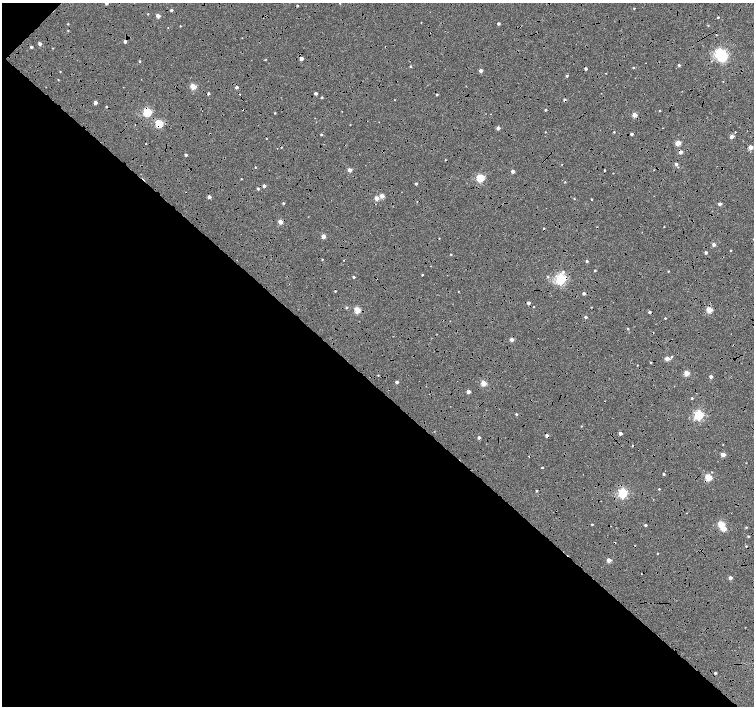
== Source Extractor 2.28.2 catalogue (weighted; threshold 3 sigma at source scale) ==
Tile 9 of 4 x 4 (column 1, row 3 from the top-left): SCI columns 8-1511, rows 1638-3045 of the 6025 x 6022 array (HDU 1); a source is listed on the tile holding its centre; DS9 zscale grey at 2 x 2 block average (1 PNG px = mean of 2 x 2 image px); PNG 756 x 708 px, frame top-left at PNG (2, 3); no overlay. Shown black and unused: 48% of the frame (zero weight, under 4 of 8 exposures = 5% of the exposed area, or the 3 px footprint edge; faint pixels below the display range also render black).
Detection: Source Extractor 2.28.2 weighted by HDU 2 'WHT'; one run over the whole footprint, this tile lists its part. Background 8.86e-04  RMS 0.0025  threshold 0.0102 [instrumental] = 3 sigma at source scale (4.09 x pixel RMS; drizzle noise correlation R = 1.36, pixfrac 0.8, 0.0396/0.0396 arcsec/px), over >= 5 px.
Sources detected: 165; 1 inside a brighter object's white glare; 26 cosmic-ray / hot-pixel residue — not listed; the other 138 listed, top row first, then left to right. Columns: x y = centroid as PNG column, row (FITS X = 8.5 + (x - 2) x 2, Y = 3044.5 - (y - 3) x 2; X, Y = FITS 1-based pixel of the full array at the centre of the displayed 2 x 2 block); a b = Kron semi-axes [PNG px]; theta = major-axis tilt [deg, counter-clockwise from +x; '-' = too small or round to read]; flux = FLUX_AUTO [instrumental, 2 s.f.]
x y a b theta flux
106 3 2 2 - 1.9
340 3 2 2 - 0.28
634 8 2 2 - 0.36
171 10 3 2 - 1
148 14 2 2 - 0.35
158 16 3 3 - 4.3
718 17 2 2 - 0.48
68 24 2 2 - 0.39
498 24 2 2 - 1.4
180 26 2 2 - 0.31
168 27 2 2 - 0.27
242 38 2 2 - 0.19
125 41 2 2 - 2
40 43 3 3 - 1.8
31 47 3 3 - 0.99
53 48 2 2 - 0.22
720 53 4 3 - 65
265 59 3 2 - 0.35
301 59 3 2 - 2.6
140 61 2 2 - 0.44
679 65 3 3 - 0.73
410 66 3 2 - 0.46
633 68 3 2 - 0.58
586 69 2 2 - 1.1
60 71 2 2 - 0.27
481 71 2 2 - 3.1
606 73 2 2 - 0.22
567 76 3 2 - 0.98
58 80 3 2 - 0.31
723 82 2 2 - 0.23
193 86 3 3 - 14
237 87 3 2 - 1.7
208 93 3 3 - 0.73
315 94 2 2 - 1.4
437 95 2 2 - 0.75
322 97 2 2 - 0.75
395 100 2 2 - 0.24
564 100 3 3 - 1.2
95 103 3 2 - 2.6
545 110 2 2 - 0.7
660 111 2 2 - 0.43
147 112 3 3 - 42
274 113 3 2 - 0.36
490 114 2 2 - 0.32
635 115 3 3 - 7.6
159 124 3 3 - 31
350 125 2 2 - 0.25
498 128 2 2 - 3.3
662 128 2 2 - 0.15
545 132 2 2 - 0.25
614 132 2 2 - 0.44
735 132 2 2 - 0.24
632 134 2 2 - 1.4
321 135 2 2 - 0.55
732 137 3 2 - 4
678 143 3 3 - 12
750 147 3 3 - 5.8
680 152 3 3 - 3
186 155 2 2 - 1.1
676 164 2 2 - 2.1
255 167 2 2 - 0.38
349 170 3 2 - 4.1
604 170 2 2 - 0.5
513 171 2 2 - 2.7
613 173 2 2 - 0.21
480 178 3 3 - 35
241 179 2 2 - 0.33
565 182 2 2 - 0.3
416 184 3 2 - 0.92
264 186 3 2 - 1.9
258 189 3 2 - 0.87
382 196 3 3 - 5.2
209 197 2 2 - 3
377 198 3 3 - 6
574 199 2 2 - 0.35
591 199 2 2 - 0.59
283 203 2 2 - 0.74
719 204 3 2 - 1.8
280 222 3 3 - 7.4
664 227 2 2 - 0.29
323 236 3 3 - 4.9
714 245 2 2 - 2.7
731 251 3 3 - 0.4
706 253 2 2 - 1.5
451 254 2 2 - 0.42
322 259 2 2 - 0.37
344 260 2 2 - 0.27
587 261 3 3 - 0.8
595 271 2 2 - 0.54
668 271 2 2 - 0.41
563 272 3 3 - 0.94
422 275 2 2 - 0.44
354 277 2 2 - 0.91
547 277 3 3 - 0.56
561 279 4 3 - 89
458 291 2 2 - 0.22
584 293 2 2 - 1.4
528 303 2 2 - 1.9
346 307 3 2 - 0.71
357 310 3 3 - 16
709 310 3 3 - 14
649 312 2 2 - 1
586 317 2 2 - 1.4
665 318 2 2 - 0.43
628 329 3 2 - 0.55
512 339 2 2 - 3.9
671 357 3 2 - 0.79
667 359 3 3 - 7
637 365 2 2 - 0.32
687 373 3 3 - 11
378 375 3 2 - 0.31
711 377 2 2 - 2.2
397 382 2 2 - 1.8
484 383 3 3 - 12
468 392 2 2 - 3.1
692 398 2 2 - 0.61
516 414 2 2 - 0.73
699 415 3 3 - 64
581 426 2 2 - 0.32
620 433 2 2 - 2.6
547 436 2 2 - 2.4
479 437 3 2 - 1.3
723 455 3 2 - 6.3
542 467 2 2 - 0.48
663 474 2 2 - 0.84
708 477 3 3 - 20
659 489 2 2 - 0.44
623 493 3 3 - 61
653 499 2 2 - 0.2
592 524 2 2 - 0.51
721 524 3 3 - 16
645 525 2 2 - 0.98
746 527 3 3 - 0.51
724 529 3 3 - 9.8
657 553 2 2 - 0.34
609 560 3 2 - 5.7
730 578 2 2 - 3.1
715 673 2 2 - 0.93
Overlapping masked pixels (flux is a lower limit): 8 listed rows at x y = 125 41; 564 100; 147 112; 159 124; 680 152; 561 279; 547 436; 708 477
Isophote crosses this tile's border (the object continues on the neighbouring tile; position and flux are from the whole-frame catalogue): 1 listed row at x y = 106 3